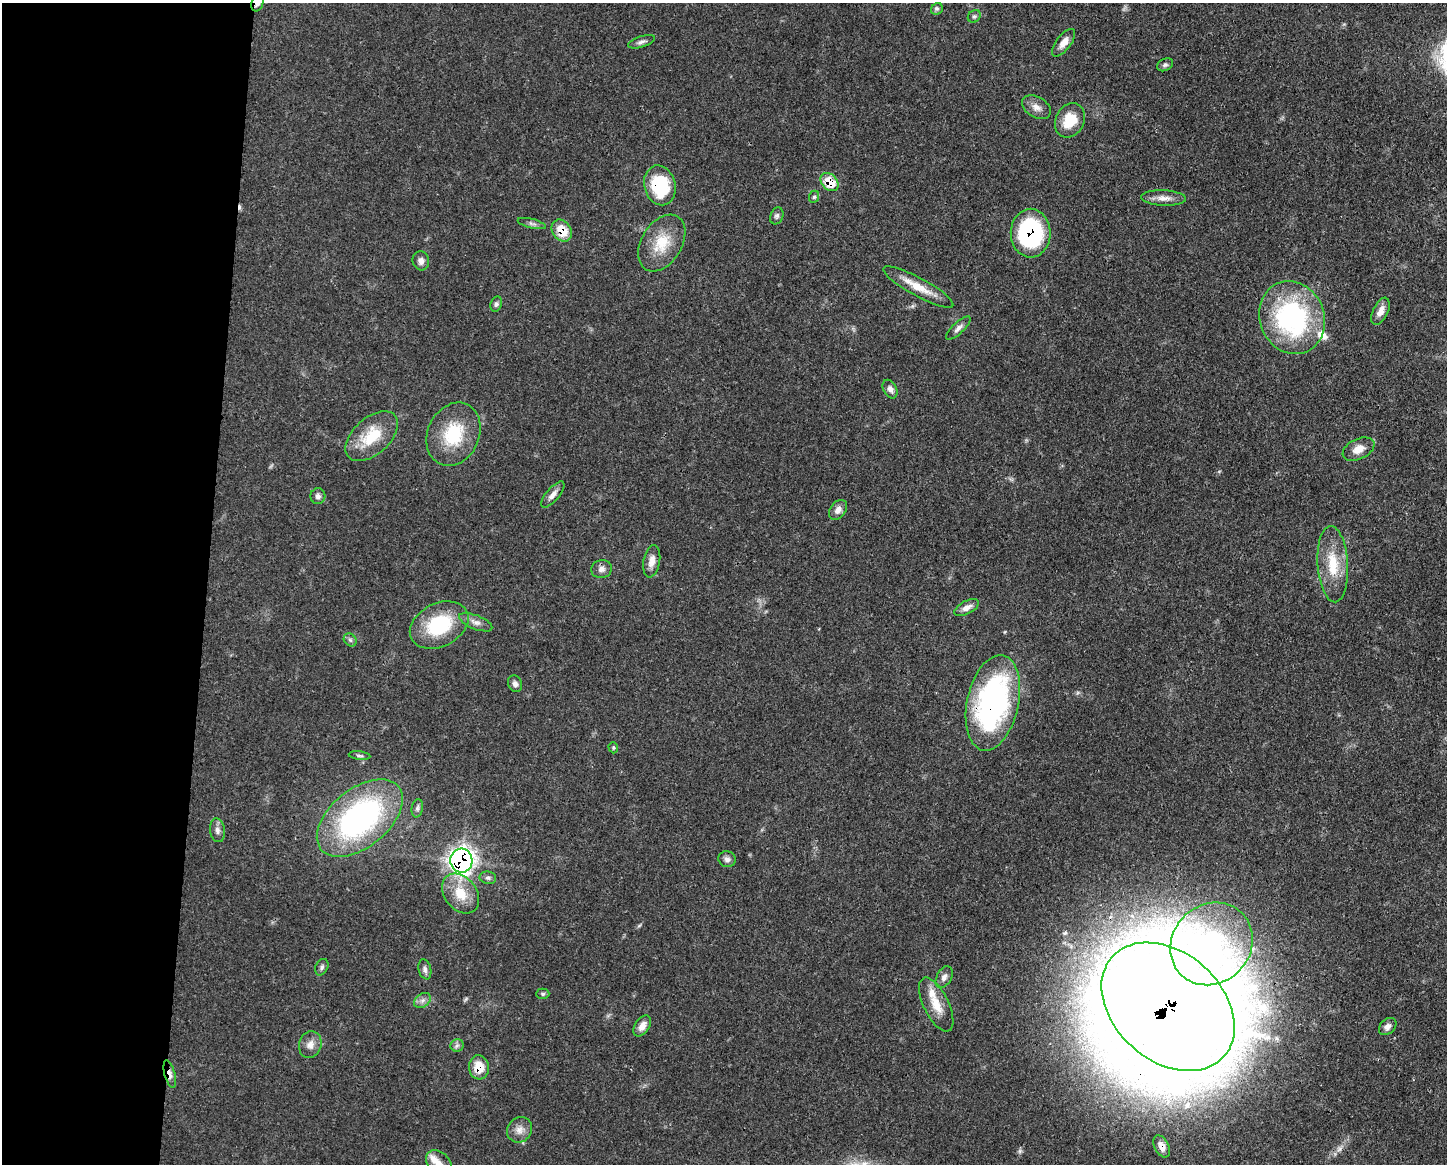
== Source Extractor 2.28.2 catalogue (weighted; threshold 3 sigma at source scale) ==
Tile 4 of 3 x 4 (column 1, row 2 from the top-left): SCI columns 112-1556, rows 2329-3490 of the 4670 x 4658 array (HDU 1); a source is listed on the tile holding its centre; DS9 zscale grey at full resolution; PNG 1449 x 1166 px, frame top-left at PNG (2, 3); each listed source drawn as its Kron ellipse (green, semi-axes under 4 px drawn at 4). Shown black and unused: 14% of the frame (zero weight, under 3 of 4 exposures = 1% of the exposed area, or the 3 px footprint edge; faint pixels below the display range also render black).
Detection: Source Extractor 2.28.2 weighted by HDU 2 'WHT'; one run over the whole footprint, this tile lists its part. Background 0.0552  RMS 0.0032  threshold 0.0146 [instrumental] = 3 sigma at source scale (4.5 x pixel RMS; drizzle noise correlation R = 1.50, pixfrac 1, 0.05/0.05 arcsec/px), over >= 5 px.
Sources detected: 69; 1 cosmic-ray / hot-pixel residue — neither listed nor drawn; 3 inside a brighter listed object's ellipse — not listed separately; the other 65 listed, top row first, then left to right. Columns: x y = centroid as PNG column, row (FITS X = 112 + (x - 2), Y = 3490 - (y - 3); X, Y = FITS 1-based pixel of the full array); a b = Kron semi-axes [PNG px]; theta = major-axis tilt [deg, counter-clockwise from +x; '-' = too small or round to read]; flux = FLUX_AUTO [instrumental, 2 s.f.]
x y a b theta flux
257 3 8 6 72 1.4
937 9 6 5 - 0.65
974 16 7 5 41 0.65
641 42 14 5 17 1.2
1064 43 16 7 53 2.8
1165 65 8 6 26 0.81
1036 107 15 10 -30 2.5
1070 120 18 14 63 8.3
829 182 10 7 -47 8.1
660 185 20 15 -76 20
814 197 6 5 - 0.56
1164 198 22 7 -2 2.8
777 216 9 6 70 0.88
532 224 14 4 -14 1
562 231 12 9 -54 6.9
1031 233 24 20 89 43
662 243 31 20 59 10
421 261 9 8 - 1.7
918 287 39 9 -29 6.8
496 304 8 5 71 0.73
1380 311 14 7 64 2.7
1292 318 37 32 -66 57
958 328 16 5 43 1.5
890 389 10 6 -63 1.8
453 434 33 25 65 17
372 436 31 18 42 12
1358 449 17 10 26 3.6
553 495 16 6 49 2
318 496 8 7 - 1.3
838 510 11 7 53 2
652 561 16 8 80 2.6
1333 564 38 15 -86 11
601 569 10 9 - 1.7
967 607 13 6 28 2.1
476 622 17 7 -21 2
439 625 31 21 26 21
350 640 7 5 -45 0.69
515 684 8 6 -62 1.2
993 703 49 25 78 84
613 748 6 4 -72 0.43
359 756 11 3 -7 0.67
417 808 9 5 80 0.81
360 818 50 29 39 79
217 830 12 7 -82 1.5
727 859 9 7 -23 1.3
461 861 12 11 - 170
488 878 8 6 -10 0.94
461 893 22 16 -52 8.4
1212 944 43 39 47 47
322 967 9 6 64 0.92
425 969 10 6 -76 1.1
944 977 12 7 62 1.6
543 994 6 5 - 0.6
422 1000 9 6 34 1.3
936 1005 29 12 -64 6.6
1168 1007 75 54 -42 1700
642 1026 12 7 55 2.3
1388 1026 10 7 44 1.5
310 1045 14 11 74 2.6
457 1045 6 6 - 0.92
479 1067 12 10 -83 5.5
170 1074 14 5 -75 2.2
520 1130 13 12 - 2.7
1162 1146 12 7 -63 2.5
439 1164 15 11 -49 3.2
Overlapping masked pixels (flux is a lower limit): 11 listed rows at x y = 257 3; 829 182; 660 185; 562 231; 1031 233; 993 703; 461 861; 1168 1007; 479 1067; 170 1074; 1162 1146
Isophote crosses this tile's border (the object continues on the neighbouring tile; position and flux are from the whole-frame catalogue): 3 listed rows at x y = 257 3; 1168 1007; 439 1164